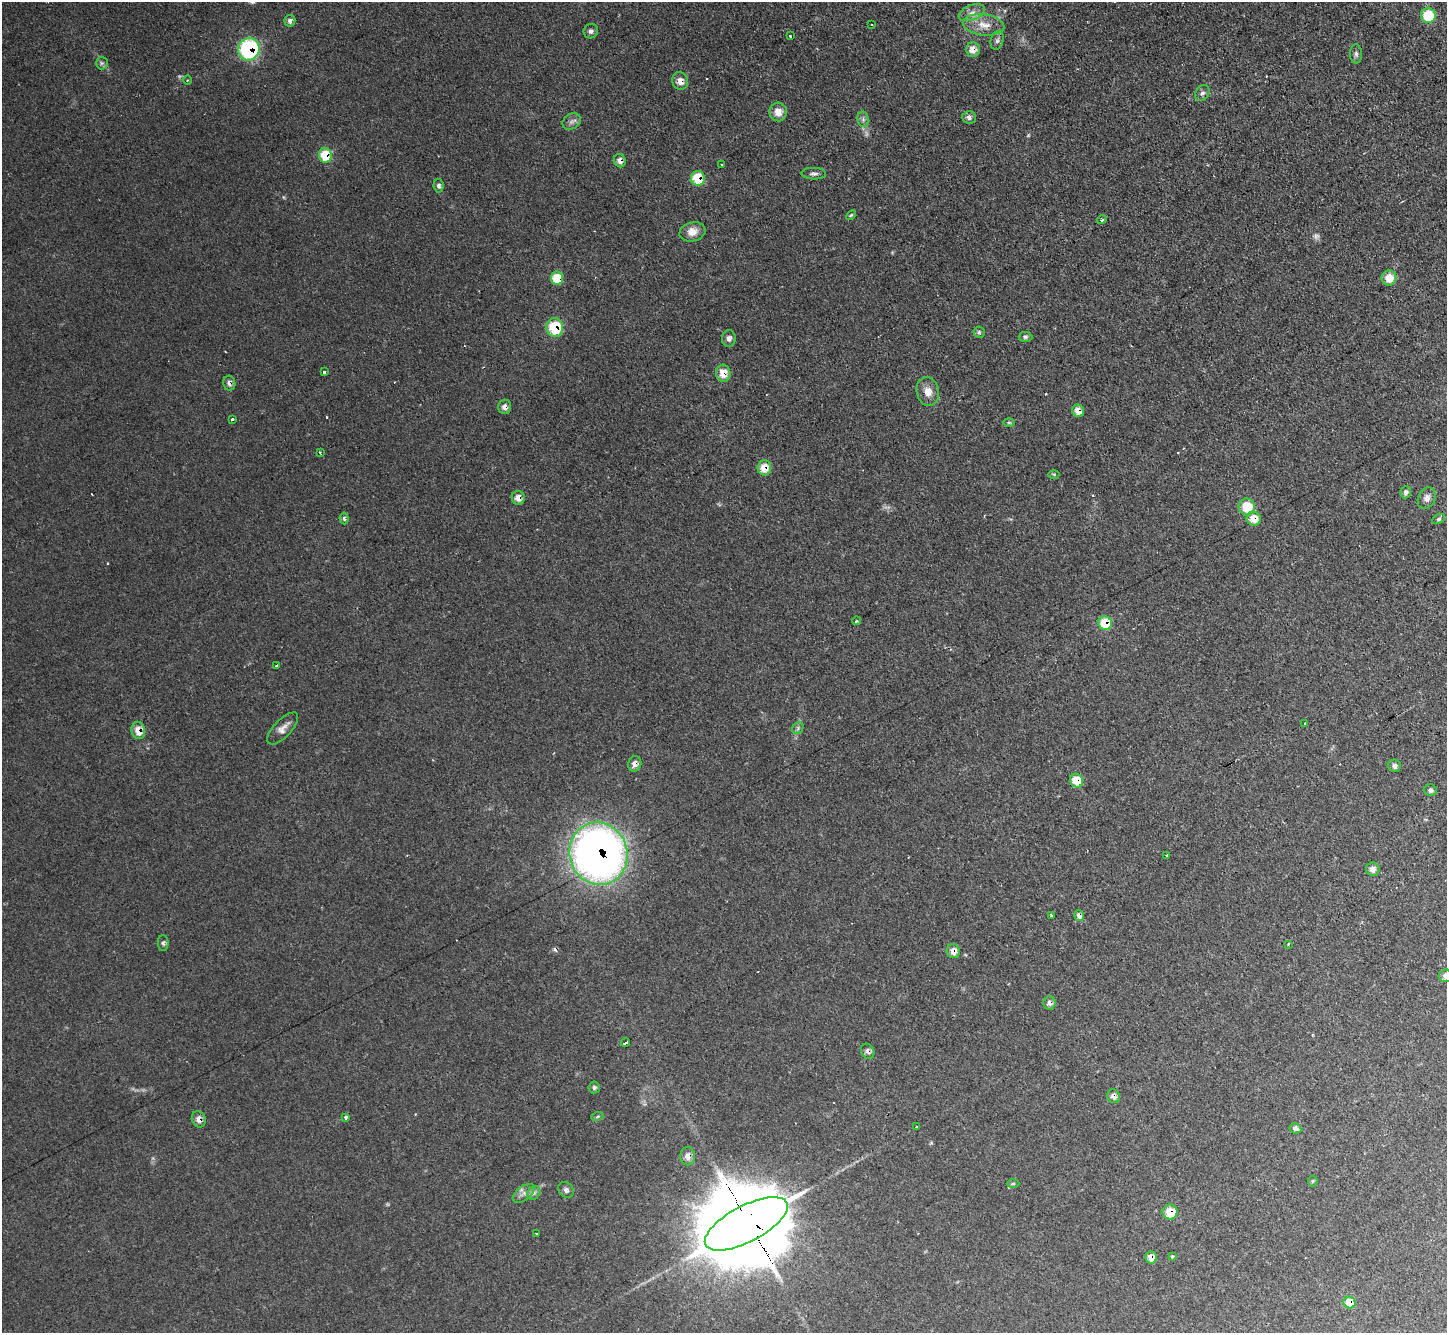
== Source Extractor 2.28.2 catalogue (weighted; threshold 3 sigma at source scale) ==
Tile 10 of 4 x 4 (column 2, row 3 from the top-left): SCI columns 1447-2891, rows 1487-2817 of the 5782 x 5770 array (HDU 1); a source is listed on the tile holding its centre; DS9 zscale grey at full resolution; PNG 1449 x 1335 px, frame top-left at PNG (2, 2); each listed source drawn as its Kron ellipse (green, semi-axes under 4 px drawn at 4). Shown black and unused: <1% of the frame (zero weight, under 2 of 3 exposures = <1% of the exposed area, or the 3 px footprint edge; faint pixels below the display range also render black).
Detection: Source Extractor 2.28.2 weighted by HDU 2 'WHT'; one run over the whole footprint, this tile lists its part. Background 0.0986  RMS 0.0077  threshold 0.0349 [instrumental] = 3 sigma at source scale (4.5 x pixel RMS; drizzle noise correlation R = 1.50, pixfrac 1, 0.05/0.05 arcsec/px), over >= 5 px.
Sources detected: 106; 3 too faint to see at this stretch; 9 cosmic-ray / hot-pixel residue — neither listed nor drawn; the other 94 listed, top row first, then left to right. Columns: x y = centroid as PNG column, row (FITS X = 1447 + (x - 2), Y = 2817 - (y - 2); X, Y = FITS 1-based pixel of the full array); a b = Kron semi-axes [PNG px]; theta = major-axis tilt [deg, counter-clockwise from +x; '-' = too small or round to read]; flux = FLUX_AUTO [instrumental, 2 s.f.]
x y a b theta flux
972 13 14 7 22 5.7
1428 16 7 7 - 33
290 21 6 5 - 3.1
872 25 2 2 - 0.65
984 25 21 10 -6 12
591 31 7 7 - 2.7
790 36 3 2 - 1.2
997 40 9 6 78 2.4
249 49 11 10 - 95
973 49 7 7 - 7.9
1356 54 10 6 -90 2.3
102 63 6 6 - 1.7
188 80 4 3 - 0.89
680 81 9 8 - 6.2
1202 93 9 6 58 2.6
778 112 9 9 - 8.1
969 117 7 6 - 3.1
863 119 8 5 -79 2.2
571 122 10 7 35 3.2
325 155 7 6 - 26
620 161 7 5 -68 4.2
722 164 2 2 - 0.87
814 174 12 5 -2 2.6
698 178 7 7 - 27
438 186 7 5 -82 2.3
851 215 6 3 44 0.95
1102 220 5 4 - 2.2
692 232 13 9 14 7.7
557 278 6 6 - 22
1389 278 7 7 - 12
555 327 9 8 - 30
979 332 6 5 - 1.4
1025 337 7 5 -1 1.7
729 338 8 7 - 3.4
324 372 3 3 - 3.5
723 373 8 7 - 9.8
229 383 7 6 - 3.4
928 392 14 11 -76 8.2
505 407 7 6 - 3.8
1078 411 6 5 - 8.8
232 420 3 3 - 2.5
1009 422 6 4 0 1.1
320 453 4 2 - 1.3
764 468 7 7 - 13
1054 474 5 3 - 0.89
1406 492 6 5 - 3
518 498 7 6 - 5.9
1427 498 11 8 64 4.6
1247 507 8 8 - 21
344 518 6 4 -83 1.8
1254 519 7 7 - 12
1439 519 7 4 28 1.4
857 621 4 3 - 1.5
1105 623 7 6 - 25
276 666 3 2 - 1
1305 723 3 2 - 0.82
283 728 20 8 47 6.1
798 728 6 5 - 1.6
138 730 9 7 -78 11
635 764 8 6 74 5
1395 766 6 6 - 2.6
1076 781 7 6 - 17
1431 790 6 6 - 2.5
599 854 31 29 -73 550
1166 855 3 3 - 1.8
1373 869 7 6 - 4.2
1051 915 3 3 - 5
1079 915 5 5 - 5
163 943 8 5 -89 2
1288 944 3 2 - 0.93
953 951 7 6 - 6.2
1445 976 7 6 - 3.7
1049 1003 7 6 - 3.5
625 1042 4 3 - 3.1
868 1051 8 6 -60 2.9
594 1087 6 5 - 1.8
1114 1096 7 6 - 4.3
346 1117 3 3 - 2.2
597 1117 6 4 20 1.2
199 1119 8 7 - 4.8
917 1126 3 3 - 6.8
1295 1128 6 5 - 3.4
688 1156 9 7 87 5.1
1313 1181 5 5 - 1.1
1013 1184 6 4 2 1.1
566 1190 8 7 - 2.6
524 1193 12 7 38 4.4
534 1193 7 6 - 2.3
1170 1212 7 7 - 14
746 1224 46 18 28 22000
536 1234 3 2 - 0.61
1172 1256 3 3 - 1.6
1151 1257 6 5 - 6.2
1350 1303 6 5 - 17
Overlapping masked pixels (flux is a lower limit): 31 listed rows (the first 20) at x y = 249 49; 973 49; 680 81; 325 155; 620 161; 698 178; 557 278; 555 327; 723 373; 229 383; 505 407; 1078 411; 764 468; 518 498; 1254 519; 1105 623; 138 730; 635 764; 1076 781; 599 854
Isophote crosses this tile's border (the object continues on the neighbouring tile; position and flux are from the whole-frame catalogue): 1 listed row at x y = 1445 976